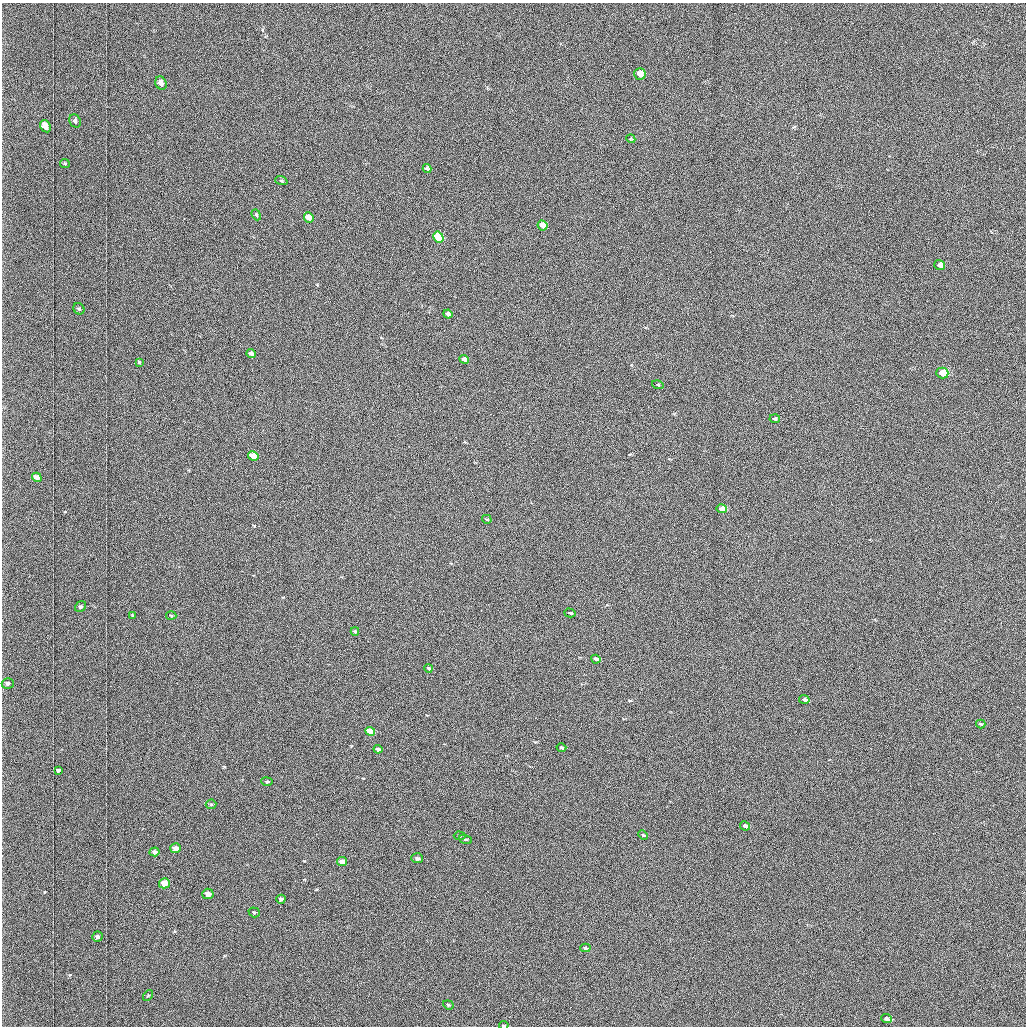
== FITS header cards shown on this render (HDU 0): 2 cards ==
NAXIS1  =                 1024 /fastest changing axis
NAXIS2  =                 1024 /next to fastest changing axis

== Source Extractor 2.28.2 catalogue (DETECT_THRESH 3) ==
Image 1024 x 1024 px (HDU 0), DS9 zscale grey, 1 PNG px = 1 image px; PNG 1028 x 1028 px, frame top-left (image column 1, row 1024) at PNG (2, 3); each listed source drawn as its Kron ellipse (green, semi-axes under 4 px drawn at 4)
Background 1030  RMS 5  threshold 15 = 3 sigma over >= 5 px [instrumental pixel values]
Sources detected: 59; all 59 listed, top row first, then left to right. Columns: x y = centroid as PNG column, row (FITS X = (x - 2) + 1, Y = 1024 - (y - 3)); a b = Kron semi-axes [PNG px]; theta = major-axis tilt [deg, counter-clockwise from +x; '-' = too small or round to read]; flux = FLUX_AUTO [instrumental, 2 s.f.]
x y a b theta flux
640 74 6 5 - 2100
161 83 7 5 -66 2200
75 121 7 5 -57 790
45 126 6 5 - 2800
631 139 4 3 - 280
65 164 5 4 - 360
427 168 4 4 - 480
281 181 6 4 -19 480
256 215 6 4 -67 420
309 218 5 4 - 2900
542 225 5 5 - 3600
438 237 6 5 - 19000
940 265 5 5 - 1400
79 309 6 5 - 610
448 314 4 4 - 1200
251 354 4 4 - 1200
464 359 5 4 - 2400
139 362 4 3 - 380
942 373 6 5 - 10000
658 385 6 4 -16 390
775 419 5 4 - 730
253 456 5 4 - 8100
37 477 5 4 - 2000
722 509 5 4 - 4900
487 519 5 3 - 350
81 607 6 5 - 620
570 613 6 3 -16 560
133 615 4 4 - 350
171 615 5 3 - 340
355 631 4 3 - 640
596 659 4 3 - 1600
429 668 4 3 - 810
8 683 6 5 - 900
804 700 5 3 - 1200
981 724 5 3 - 420
370 731 5 4 - 11000
561 748 5 3 - 910
378 749 4 3 - 1300
58 770 4 3 - 580
267 782 5 4 - 630
211 804 5 4 - 490
745 826 5 3 - 1500
643 835 5 3 - 280
459 836 6 4 -3 460
466 839 7 4 -18 470
175 848 5 5 - 2700
154 852 5 4 - 1100
417 858 6 5 - 920
342 862 5 4 - 3600
164 883 5 5 - 6000
208 894 5 5 - 2300
281 899 4 4 - 1200
254 912 6 5 - 510
97 937 5 5 - 780
585 948 5 4 - 440
148 996 6 4 54 350
448 1005 5 4 - 400
887 1019 5 4 - 1200
504 1025 5 3 - 970
At the frame edge (FLAGS 8, measured only in part): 1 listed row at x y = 504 1025

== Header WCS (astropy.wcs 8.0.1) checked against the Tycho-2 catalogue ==
Header WCS as astropy/WCSLIB reads it (applying the file's SIP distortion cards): RA---TAN-SIP/DEC--TAN-SIP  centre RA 03:06:50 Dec +48:56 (46.71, +48.94 deg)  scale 1.67 arcsec/px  FOV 28.5' x 28.5'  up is -179 deg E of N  parity flipped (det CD > 0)
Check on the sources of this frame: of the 59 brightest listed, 20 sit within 2.5 arcsec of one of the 33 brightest Tycho-2 stars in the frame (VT <= 12.17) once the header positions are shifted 0.27 arcsec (0.27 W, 0.04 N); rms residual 1.08 arcsec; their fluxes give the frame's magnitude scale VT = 19.69 - 2.5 log10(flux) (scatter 0.22 mag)
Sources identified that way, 20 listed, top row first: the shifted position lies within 2.5 arcsec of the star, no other Tycho-2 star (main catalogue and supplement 1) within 5.0 arcsec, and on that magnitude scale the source's flux lands within +1.5 / -3 mag of the star's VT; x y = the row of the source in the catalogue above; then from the Tycho-2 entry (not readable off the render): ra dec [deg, ICRS J2000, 3 dp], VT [Tycho-2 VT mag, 2 dp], TYC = Tycho-2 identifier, HIP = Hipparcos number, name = IAU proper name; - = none
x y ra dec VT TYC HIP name
640 74 46.616 +48.736 11.76 3314-1619-1 - -
45 126 47.035 +48.756 11.63 3318-1002-1 - -
309 218 46.851 +48.800 10.96 3318-412-1 - -
542 225 46.686 +48.806 10.73 3318-1207-1 - -
438 237 46.759 +48.810 9.54 3318-20-1 - -
940 265 46.407 +48.826 11.40 3318-1121-1 - -
251 354 46.893 +48.863 11.43 3318-844-1 - -
942 373 46.405 +48.876 9.33 3318-744-1 - -
775 419 46.524 +48.896 11.94 3318-478-1 - -
253 456 46.892 +48.911 10.59 3318-510-1 - -
37 477 47.045 +48.919 11.50 3318-988-1 - -
722 509 46.562 +48.938 10.40 3318-18-1 - -
804 700 46.505 +49.027 11.73 3318-502-1 - -
370 731 46.813 +49.039 9.70 3318-216-1 - -
745 826 46.548 +49.085 12.06 3318-1128-1 - -
175 848 46.952 +49.092 11.30 3318-80-1 - -
342 862 46.834 +49.100 10.69 3318-1528-1 - -
164 883 46.960 +49.108 10.19 3318-1062-1 - -
208 894 46.930 +49.114 11.35 3318-390-1 - -
281 899 46.878 +49.117 12.15 3318-918-1 - -